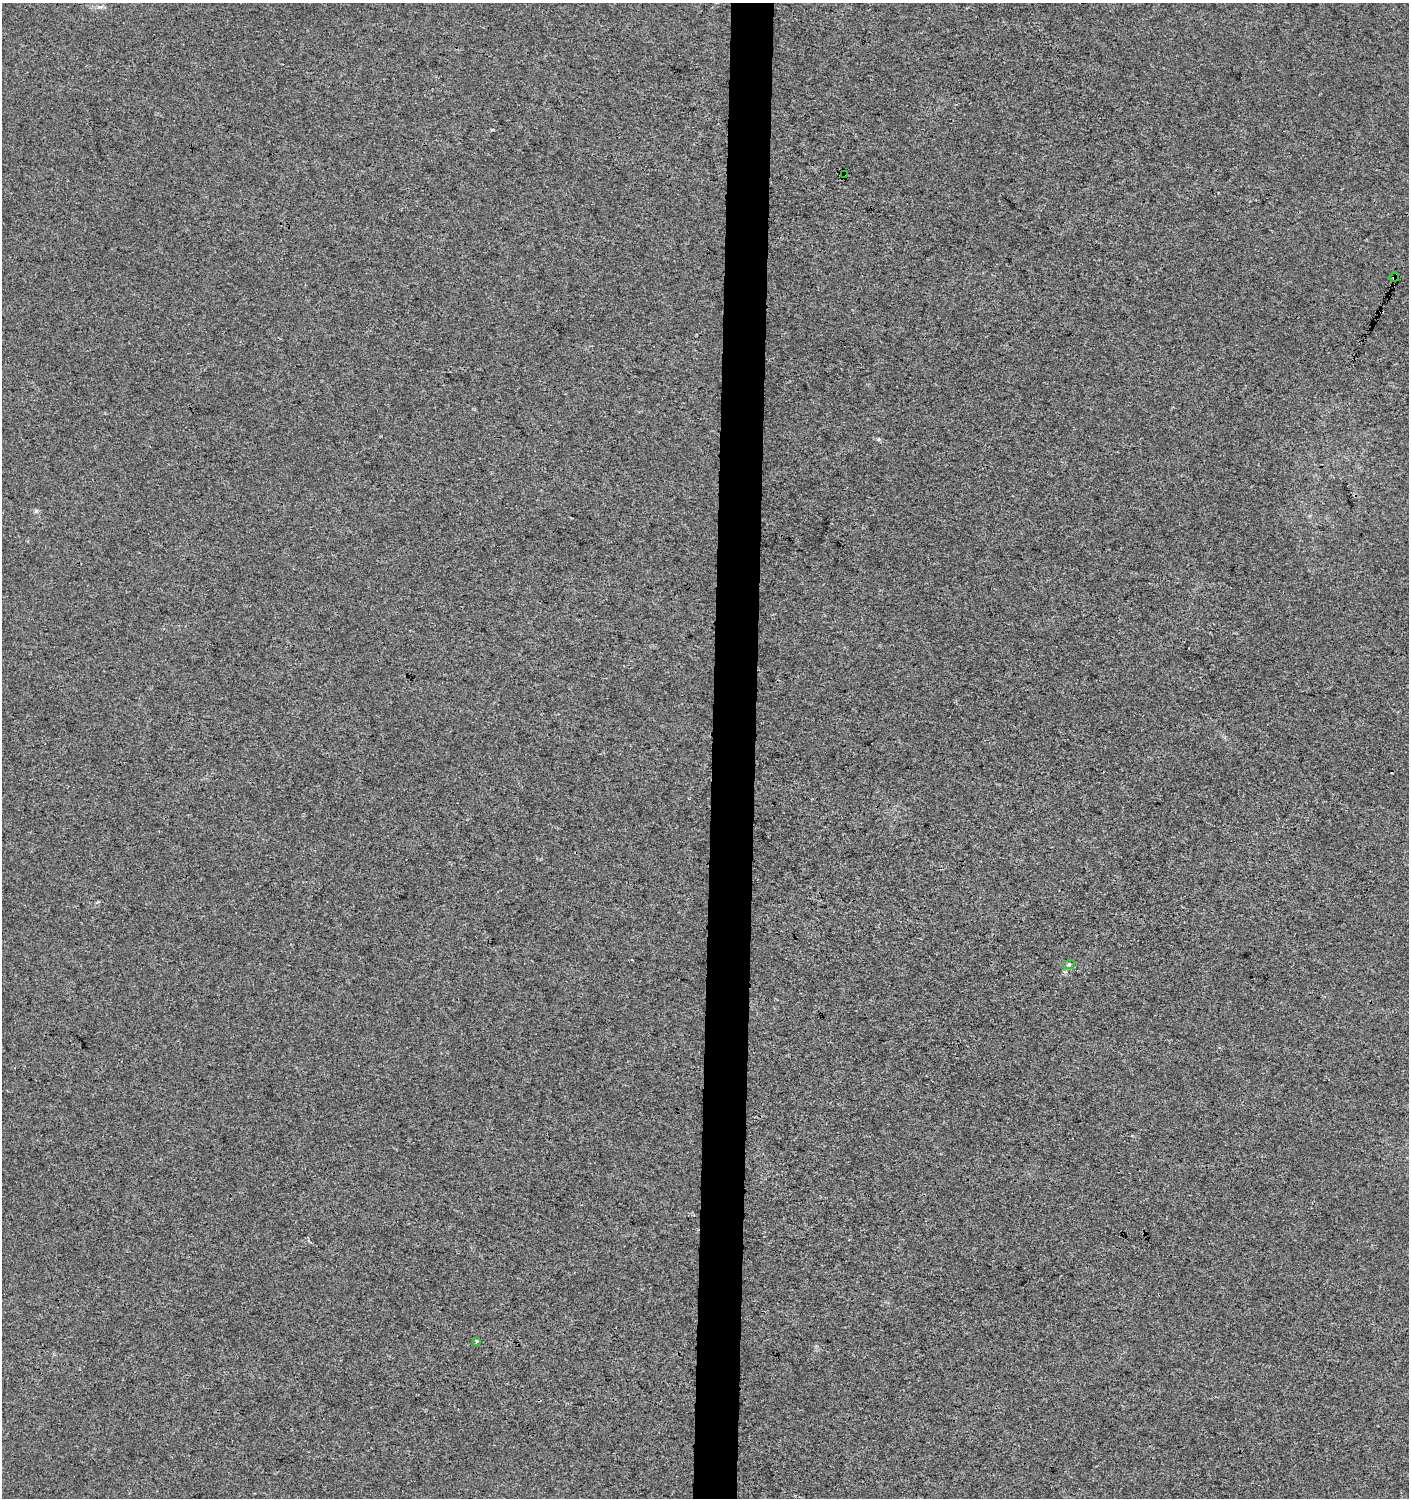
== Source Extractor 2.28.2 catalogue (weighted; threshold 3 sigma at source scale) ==
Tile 5 of 3 x 3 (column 2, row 2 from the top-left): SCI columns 1636-3042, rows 1507-3002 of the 4737 x 4499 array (HDU 1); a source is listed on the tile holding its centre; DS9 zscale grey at full resolution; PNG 1411 x 1500 px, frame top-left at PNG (2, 3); each listed source drawn as its Kron ellipse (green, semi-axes under 4 px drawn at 4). Shown black and unused: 3% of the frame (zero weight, under 3 of 4 exposures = <1% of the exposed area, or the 3 px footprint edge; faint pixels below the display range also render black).
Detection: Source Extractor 2.28.2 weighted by HDU 2 'WHT'; one run over the whole footprint, this tile lists its part. Background 0.00118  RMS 0.0033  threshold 0.0149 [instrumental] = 3 sigma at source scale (4.5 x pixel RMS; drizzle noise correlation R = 1.50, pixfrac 1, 0.0396/0.0396 arcsec/px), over >= 5 px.
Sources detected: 4; all 4 listed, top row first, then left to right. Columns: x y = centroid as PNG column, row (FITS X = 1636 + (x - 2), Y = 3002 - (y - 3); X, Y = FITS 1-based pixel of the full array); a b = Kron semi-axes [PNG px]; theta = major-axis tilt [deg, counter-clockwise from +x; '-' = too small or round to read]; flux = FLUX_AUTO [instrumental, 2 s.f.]
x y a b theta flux
844 174 4 2 - 0.29
1394 277 4 4 - 8.8
1069 964 6 4 19 0.48
476 1341 4 4 - 0.55
Overlapping masked pixels (flux is a lower limit): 2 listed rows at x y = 844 174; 1394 277